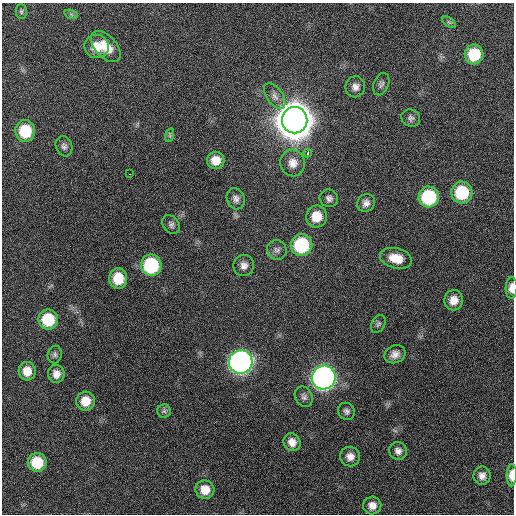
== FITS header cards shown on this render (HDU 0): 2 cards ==
NAXIS1  =                  512 / Axis length
NAXIS2  =                  512 / Axis length

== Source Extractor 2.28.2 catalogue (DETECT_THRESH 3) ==
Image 512 x 512 px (HDU 0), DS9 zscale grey, 1 PNG px = 1 image px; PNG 516 x 516 px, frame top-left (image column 1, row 512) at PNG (2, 3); each listed source drawn as its Kron ellipse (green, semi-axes under 4 px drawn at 4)
Background 427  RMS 11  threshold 34.5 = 3 sigma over >= 5 px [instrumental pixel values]
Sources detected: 53; all 53 listed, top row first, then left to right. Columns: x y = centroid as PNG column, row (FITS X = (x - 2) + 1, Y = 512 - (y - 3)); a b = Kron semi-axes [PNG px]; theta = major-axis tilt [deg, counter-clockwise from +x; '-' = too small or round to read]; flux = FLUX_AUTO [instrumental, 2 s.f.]
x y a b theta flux
21 12 7 5 -89 1.6e+03
71 14 7 4 -19 1.3e+03
449 22 8 4 -37 1.6e+03
97 46 12 11 - 1.2e+04
106 46 18 10 -49 1.4e+04
474 54 10 9 - 2.8e+04
381 84 12 7 67 2.9e+03
355 87 10 9 - 4.7e+03
275 96 15 8 -56 5.0e+03
411 118 9 8 - 2.7e+03
295 120 13 12 - 3.2e+06
25 131 11 10 - 3.0e+04
170 135 7 4 73 1.5e+03
64 146 10 8 -69 3.0e+03
308 153 4 3 - 4.7e+03
216 160 8 8 - 1.0e+04
293 163 13 12 - 7.5e+03
129 174 3 2 - 2.9e+03
462 192 11 10 - 4.0e+04
429 197 10 10 - 5.6e+04
329 198 9 8 - 3.0e+03
236 199 11 8 -66 3.8e+03
366 203 9 8 - 4.1e+03
316 216 11 10 - 1.4e+04
171 224 10 8 -52 2.8e+03
302 245 11 11 - 5.8e+04
277 250 10 9 - 3.7e+03
396 258 16 10 -14 1.3e+04
151 265 11 10 - 6.2e+04
244 265 11 10 - 5.0e+03
118 278 10 9 - 1.8e+04
511 288 10 6 89 5.9e+03
454 300 10 9 - 7.7e+03
48 319 10 9 - 3.2e+04
378 324 9 6 60 2.0e+03
395 354 11 8 22 5.1e+03
55 355 9 7 79 2.0e+03
241 362 12 11 - 4.8e+05
27 371 9 8 - 1.0e+04
56 374 9 8 - 5.7e+03
324 378 12 11 - 5.5e+05
304 397 11 8 -59 3.3e+03
85 401 9 9 - 1.2e+04
164 411 7 7 - 2.1e+03
347 411 9 8 - 2.7e+03
292 442 9 8 - 6.4e+03
398 451 9 9 - 4.0e+03
350 457 10 9 - 5.9e+03
37 462 9 9 - 2.5e+04
512 475 11 5 88 8.6e+03
482 476 9 8 - 4.6e+03
205 490 9 9 - 1.0e+04
372 506 9 9 - 6.0e+03
At the frame edge (FLAGS 8, measured only in part): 2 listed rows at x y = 511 288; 512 475